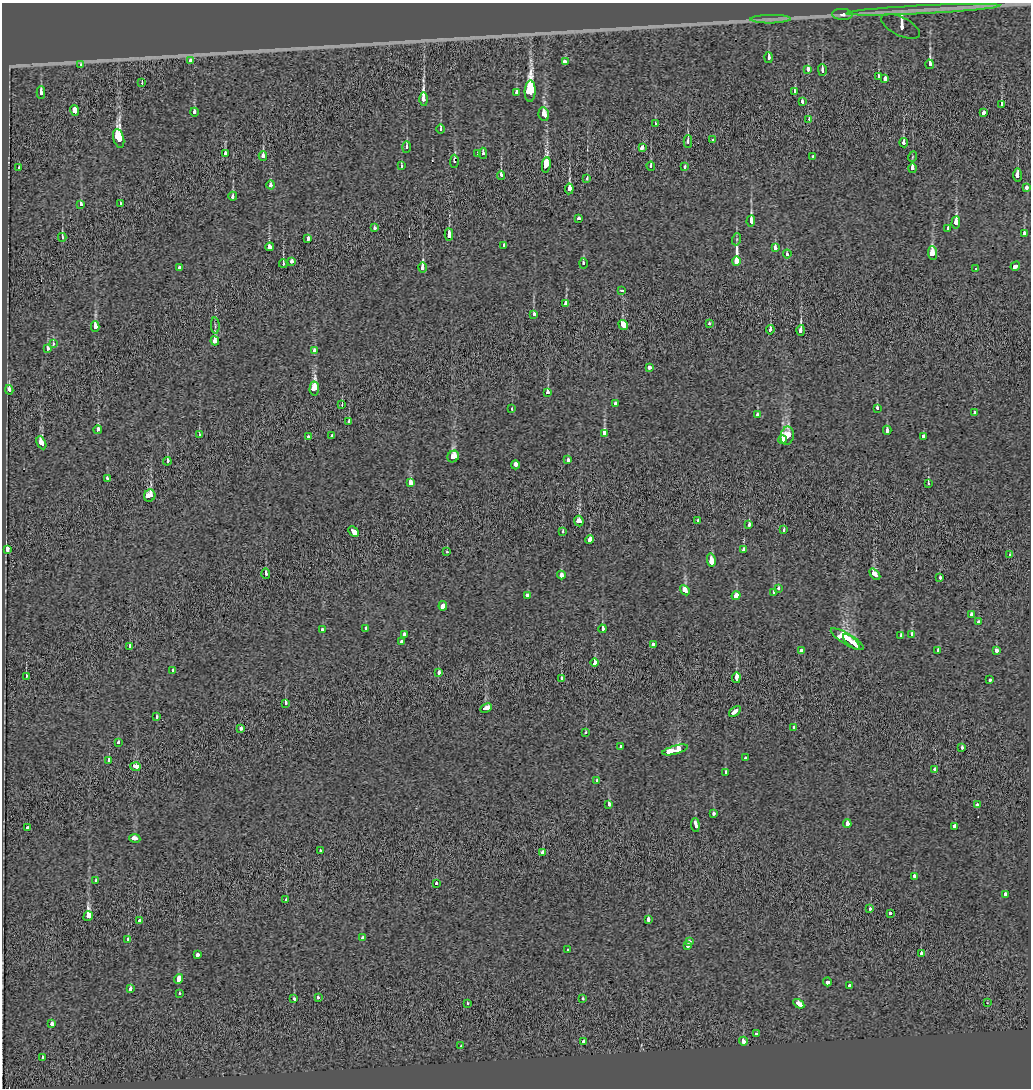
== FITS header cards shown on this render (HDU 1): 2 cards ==
NAXIS1  =                 1029
NAXIS2  =                 1086

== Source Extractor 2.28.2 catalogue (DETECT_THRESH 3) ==
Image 1029 x 1086 px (HDU 1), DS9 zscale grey, 1 PNG px = 1 image px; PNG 1033 x 1090 px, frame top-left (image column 1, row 1086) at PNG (2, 3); each listed source drawn as its Kron ellipse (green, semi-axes under 4 px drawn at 4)
Background -0.00167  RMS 0.037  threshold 0.111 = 3 sigma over >= 5 px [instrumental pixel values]
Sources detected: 227; all 227 listed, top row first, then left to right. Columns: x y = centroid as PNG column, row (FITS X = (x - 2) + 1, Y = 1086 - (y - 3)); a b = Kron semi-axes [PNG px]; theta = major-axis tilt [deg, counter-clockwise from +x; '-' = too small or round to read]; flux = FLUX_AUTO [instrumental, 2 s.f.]
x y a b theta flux
923 10 76 3 3 56
842 14 10 5 -3 14
770 19 20 3 1 15
901 26 21 9 -26 190
768 57 5 3 - 23
190 60 3 3 - 34
565 62 4 3 - 140
929 64 5 3 - 140
80 65 3 3 - 54
808 69 4 3 - 38
822 70 5 3 - 22
878 76 4 3 - 12
885 78 4 3 - 65
142 83 3 2 - 5.8
530 91 10 5 88 680
41 92 6 3 90 16
794 92 3 3 - 16
517 93 4 3 - 15
424 99 6 3 -88 210
802 102 4 3 - 22
1002 105 4 3 - 36
75 110 6 3 -78 160
194 112 4 3 - 31
984 112 3 3 - 54
544 114 7 5 -78 57
809 119 3 2 - 12
655 124 4 3 - 17
441 129 4 3 - 16
119 138 9 5 -75 400
713 140 3 3 - 110
688 142 6 3 -89 18
904 143 4 3 - 39
406 147 6 3 88 12
642 148 4 3 - 51
477 153 3 3 - 9.7
483 153 5 3 - 7.4
225 154 4 3 - 19
263 156 5 3 - 43
813 156 3 3 - 13
912 157 5 3 - 2.3
454 161 6 3 90 31
546 165 8 4 82 180
401 166 3 3 - 14
651 166 4 3 - 18
19 167 3 3 - 17
685 167 4 3 - 15
913 168 5 3 - 53
501 175 4 3 - 46
1017 175 7 3 -90 30
587 178 4 3 - 13
271 185 4 3 - 33
1027 188 4 3 - 34
569 189 5 3 - 150
233 196 4 3 - 21
121 203 3 3 - 12
81 204 4 3 - 8.8
579 218 3 3 - 29
751 221 6 3 84 110
956 222 6 3 86 74
374 228 3 3 - 25
948 228 3 3 - 14
449 234 6 3 -87 140
1024 234 4 3 - 100
62 237 4 3 - 30
308 238 4 3 - 34
737 239 6 4 72 3.7
504 245 3 3 - 11
270 247 4 4 - 51
775 248 4 3 - 57
932 253 7 4 -86 57
787 254 4 3 - 10
292 261 3 3 - 37
736 261 4 3 - 1000
583 263 5 3 - 11
283 264 4 3 - 26
1015 266 5 3 - 70
423 267 5 3 - 76
179 268 4 3 - 27
975 269 3 3 - 18
622 290 3 3 - 10
566 304 4 3 - 53
534 314 4 3 - 21
709 324 3 3 - 20
623 325 5 3 - 160
215 326 8 3 -86 3.6
95 327 5 4 - 30
770 330 4 3 - 24
801 330 5 3 - 100
215 341 4 4 - 62
53 344 3 3 - 7.3
47 348 3 3 - 20
314 350 3 3 - 48
649 367 3 3 - 36
314 388 7 5 86 160
9 390 5 3 - 58
548 392 4 3 - 27
615 403 3 3 - 16
342 405 3 2 - 10
877 408 4 3 - 17
512 409 3 3 - 5.4
975 413 3 3 - 8.8
757 415 4 3 - 18
349 422 3 3 - 12
98 430 4 3 - 52
887 430 4 3 - 15
604 434 4 3 - 170
199 435 3 3 - 18
308 436 3 3 - 15
332 436 3 3 - 47
787 436 9 6 79 130
924 436 4 3 - 33
782 440 4 3 - 120
41 443 7 4 -64 69
453 457 6 5 - 110
568 460 3 3 - 17
167 461 4 3 - 25
515 465 4 3 - 61
107 478 3 3 - 6.5
410 483 3 3 - 120
928 484 4 3 - 17
150 495 6 5 - 110
579 521 5 4 - 46
698 521 3 3 - 21
749 525 3 3 - 17
784 530 4 3 - 13
353 532 6 3 -44 96
563 532 3 3 - 29
589 540 4 3 - 38
7 550 4 3 - 150
744 550 3 3 - 29
447 552 3 3 - 7.7
1010 554 3 3 - 13
711 560 7 3 -79 160
266 574 5 3 - 30
875 574 6 4 -49 69
561 575 4 3 - 50
940 577 3 3 - 20
779 589 3 3 - 19
685 590 5 4 - 42
774 593 4 3 - 36
736 595 5 4 - 43
527 596 4 3 - 45
443 606 5 4 - 210
971 614 3 3 - 11
978 622 3 3 - 23
322 629 3 3 - 17
366 629 3 3 - 12
602 629 4 3 - 24
404 634 3 3 - 39
912 634 4 3 - 34
901 636 3 3 - 31
847 639 19 5 -31 350
401 641 3 3 - 47
851 642 10 3 -41 190
653 645 3 3 - 72
130 646 4 3 - 5.9
938 650 4 3 - 21
996 650 4 3 - 46
801 651 3 3 - 39
595 662 4 3 - 32
173 670 3 3 - 25
439 672 3 3 - 22
26 676 3 3 - 36
562 678 3 3 - 21
736 678 5 3 - 120
989 680 3 3 - 13
285 703 4 3 - 42
486 708 6 3 25 74
735 712 7 3 39 82
156 717 4 3 - 14
794 727 3 3 - 14
241 728 3 3 - 29
586 733 3 3 - 12
118 742 3 3 - 18
621 747 4 3 - 27
962 747 3 3 - 8.9
675 750 13 4 15 290
746 758 3 3 - 16
109 760 3 3 - 33
135 767 5 4 - 58
935 769 3 3 - 33
726 772 3 3 - 16
597 781 4 3 - 16
609 804 3 3 - 39
977 805 3 3 - 23
713 813 3 3 - 31
847 824 4 3 - 44
695 825 7 3 -85 74
955 826 3 3 - 150
28 828 3 3 - 15
135 838 5 3 - 76
320 851 3 3 - 18
542 852 4 3 - 31
914 876 4 3 - 34
95 881 3 3 - 18
436 884 3 3 - 14
1005 894 3 3 - 24
286 900 3 3 - 15
870 908 3 3 - 13
890 913 3 3 - 23
88 916 5 4 - 640
648 919 4 3 - 32
140 921 3 3 - 36
363 938 4 3 - 20
128 939 3 3 - 11
690 941 3 3 - 16
688 945 4 3 - 52
567 950 3 3 - 8
921 953 4 3 - 21
198 954 3 3 - 64
179 979 5 3 - 190
827 982 4 3 - 72
850 985 3 3 - 15
130 988 3 3 - 150
179 993 3 3 - 24
318 997 3 3 - 16
294 999 3 3 - 25
582 999 3 3 - 11
467 1003 3 3 - 14
987 1003 3 2 - 2.5
799 1004 6 3 -34 97
52 1024 3 3 - 38
756 1034 3 3 - 13
743 1041 4 3 - 110
583 1042 3 3 - 35
461 1046 3 3 - 15
43 1058 3 3 - 28